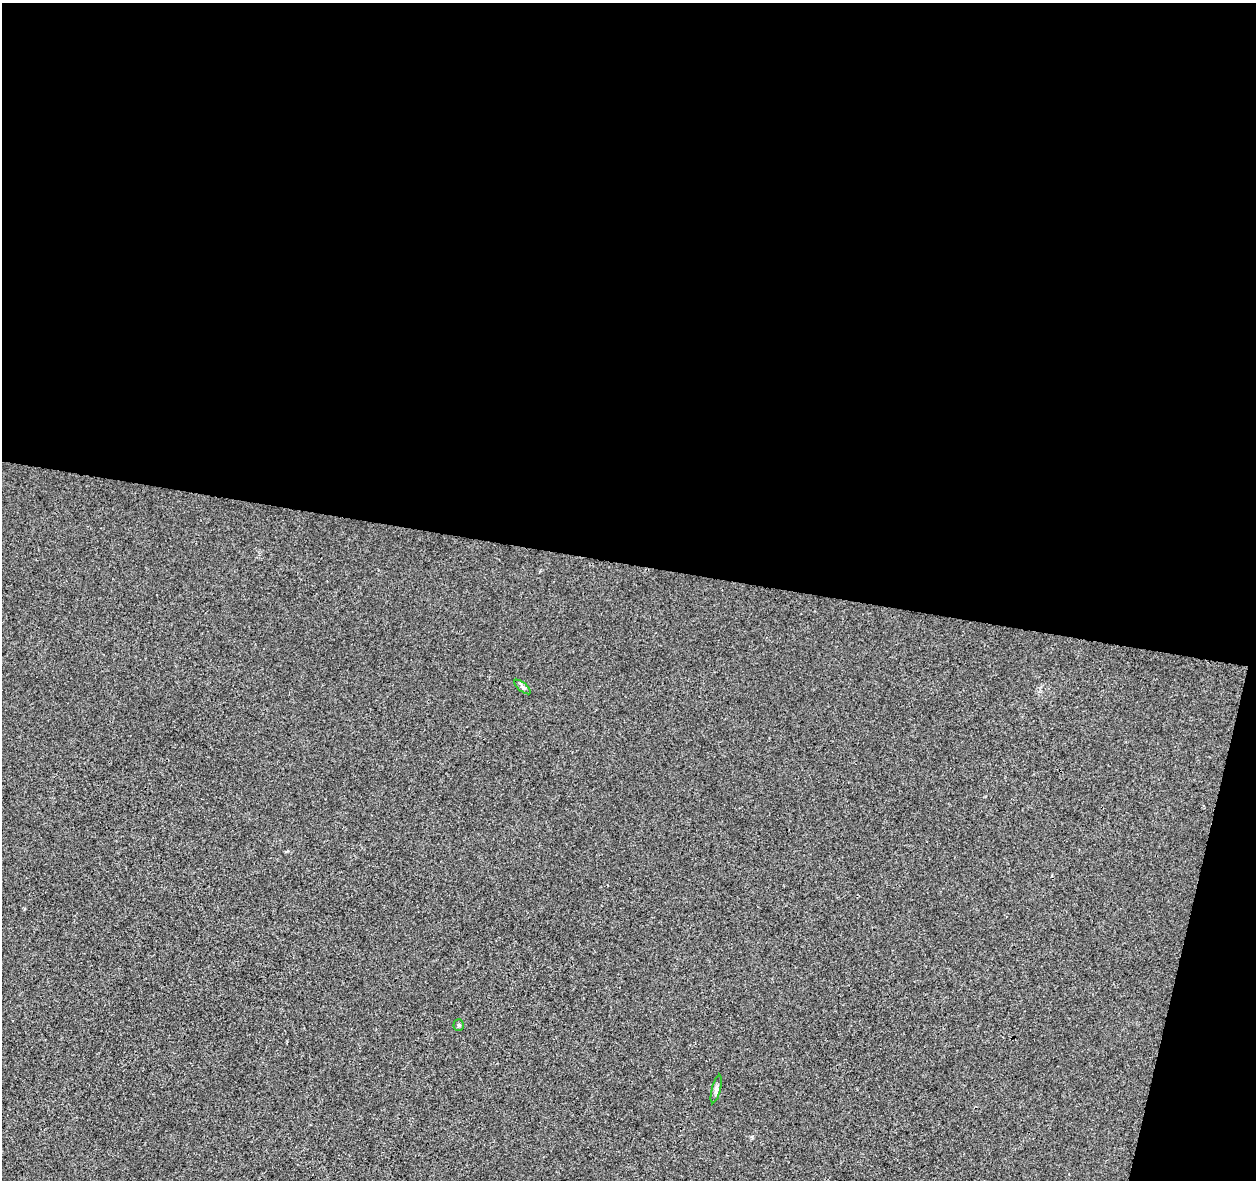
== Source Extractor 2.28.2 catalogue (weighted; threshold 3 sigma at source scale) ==
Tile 4 of 4 x 4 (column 4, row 1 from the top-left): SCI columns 3765-5018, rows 3758-4935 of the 5027 x 5220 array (HDU 1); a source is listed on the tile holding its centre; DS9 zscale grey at full resolution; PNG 1258 x 1182 px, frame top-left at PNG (2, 3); each listed source drawn as its Kron ellipse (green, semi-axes under 4 px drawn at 4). Shown black and unused: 50% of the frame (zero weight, under 3 of 4 exposures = <1% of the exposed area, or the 3 px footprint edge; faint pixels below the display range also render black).
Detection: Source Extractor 2.28.2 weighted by HDU 2 'WHT'; one run over the whole footprint, this tile lists its part. Background 0.00164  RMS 0.0031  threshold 0.0139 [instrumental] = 3 sigma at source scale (4.5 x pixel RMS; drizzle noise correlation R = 1.50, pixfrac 1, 0.0396/0.0396 arcsec/px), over >= 5 px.
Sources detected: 4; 1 inside a brighter listed object's ellipse — not listed separately; the other 3 listed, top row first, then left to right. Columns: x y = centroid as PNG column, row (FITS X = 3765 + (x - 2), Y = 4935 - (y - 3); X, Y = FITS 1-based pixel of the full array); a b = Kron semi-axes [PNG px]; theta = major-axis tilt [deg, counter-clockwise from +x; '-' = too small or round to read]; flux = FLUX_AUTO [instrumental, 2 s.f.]
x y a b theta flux
523 687 10 3 -40 0.56
459 1025 5 5 - 0.43
716 1089 14 4 76 0.94